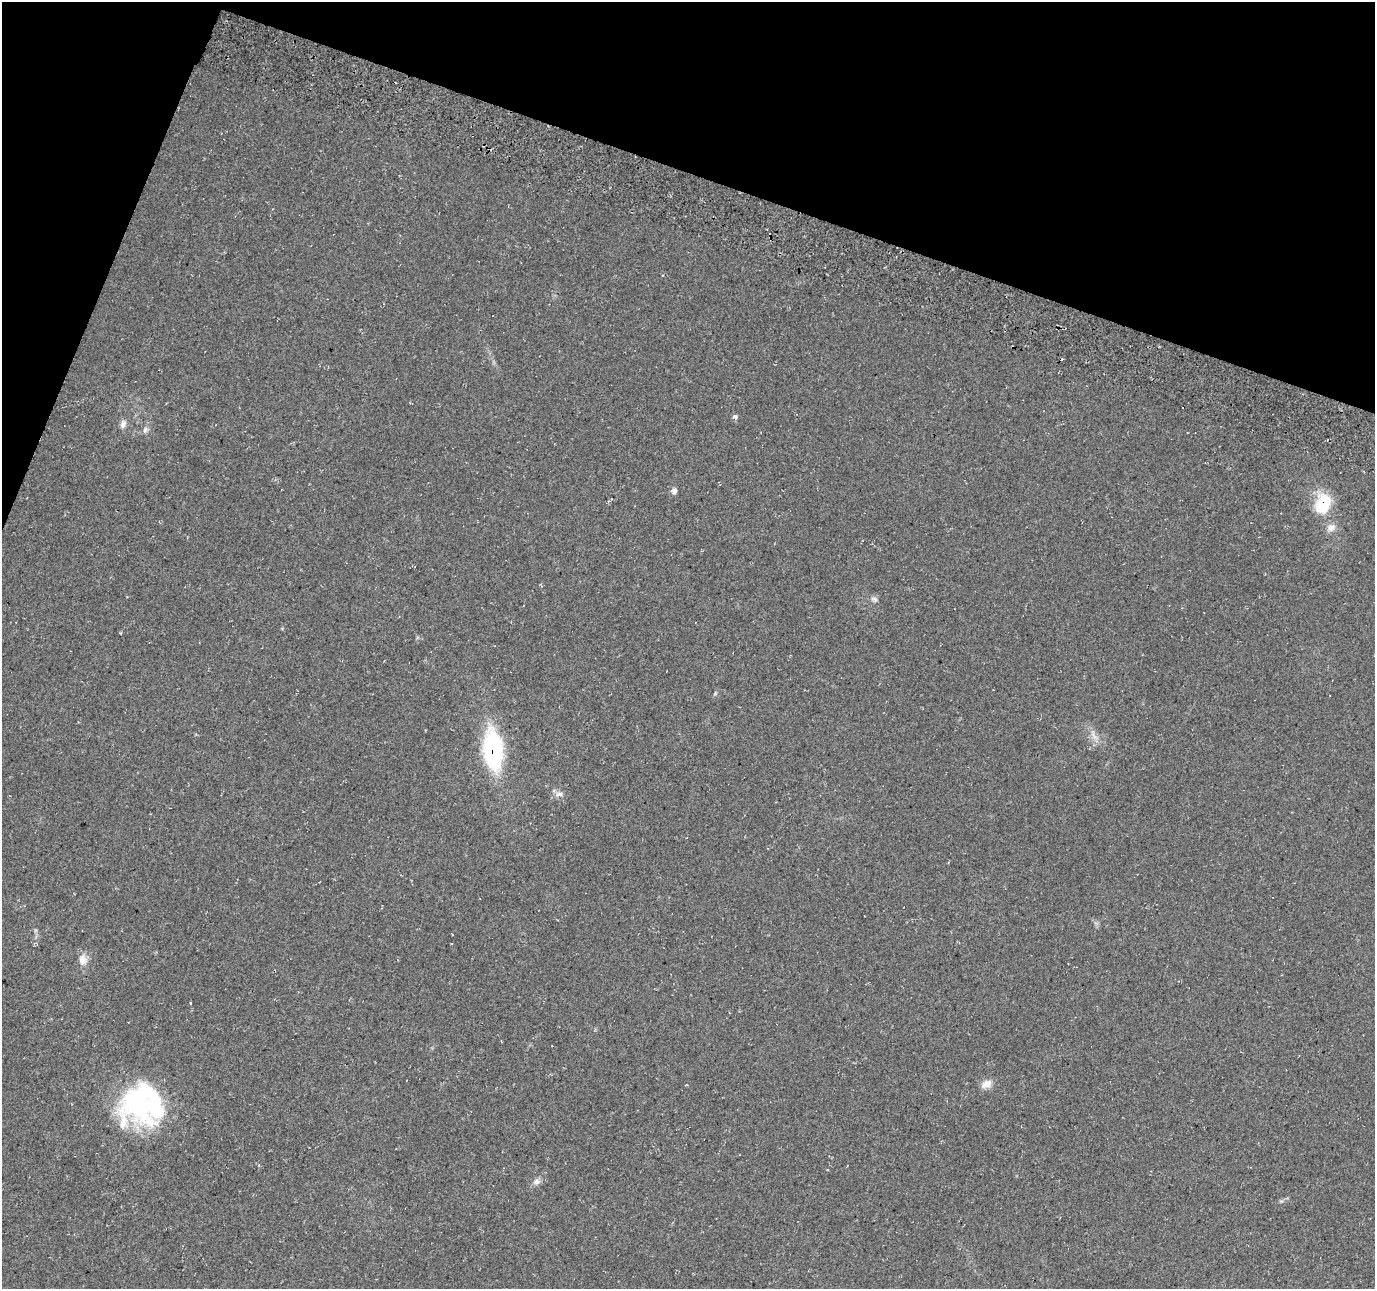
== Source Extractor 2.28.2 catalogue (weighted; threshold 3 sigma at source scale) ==
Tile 2 of 4 x 4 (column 2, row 1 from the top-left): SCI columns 1407-2779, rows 4193-5479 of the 5548 x 5749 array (HDU 1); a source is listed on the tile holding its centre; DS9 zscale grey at full resolution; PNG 1377 x 1291 px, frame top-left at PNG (2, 2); no overlay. Shown black and unused: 17% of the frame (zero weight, under 3 of 4 exposures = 4% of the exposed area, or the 3 px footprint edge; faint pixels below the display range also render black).
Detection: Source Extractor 2.28.2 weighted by HDU 2 'WHT'; one run over the whole footprint, this tile lists its part. Background 0.0805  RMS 0.0079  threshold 0.0355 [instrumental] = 3 sigma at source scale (4.5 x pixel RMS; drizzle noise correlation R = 1.50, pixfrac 1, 0.0396/0.0396 arcsec/px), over >= 5 px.
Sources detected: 17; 2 inside a brighter listed object's ellipse — not listed separately; the other 15 listed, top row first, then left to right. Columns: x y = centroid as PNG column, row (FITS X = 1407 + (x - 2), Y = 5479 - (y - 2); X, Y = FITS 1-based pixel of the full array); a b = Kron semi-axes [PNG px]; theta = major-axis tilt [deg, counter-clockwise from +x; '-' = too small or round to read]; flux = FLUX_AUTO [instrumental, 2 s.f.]
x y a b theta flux
735 416 6 5 - 1.9
123 424 10 7 71 3.6
145 430 10 5 74 2.5
674 491 7 6 - 3
1323 504 24 16 71 35
1331 528 12 10 24 5.4
874 599 10 6 -26 2.4
715 693 5 5 - 0.98
1093 735 16 5 -67 4.6
493 750 35 16 -84 100
559 794 11 6 1 3.6
83 960 14 10 -79 7
986 1084 16 10 27 5.9
139 1102 55 43 54 110
536 1182 10 8 19 3.5
Overlapping masked pixels (flux is a lower limit): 2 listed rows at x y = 1323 504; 493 750